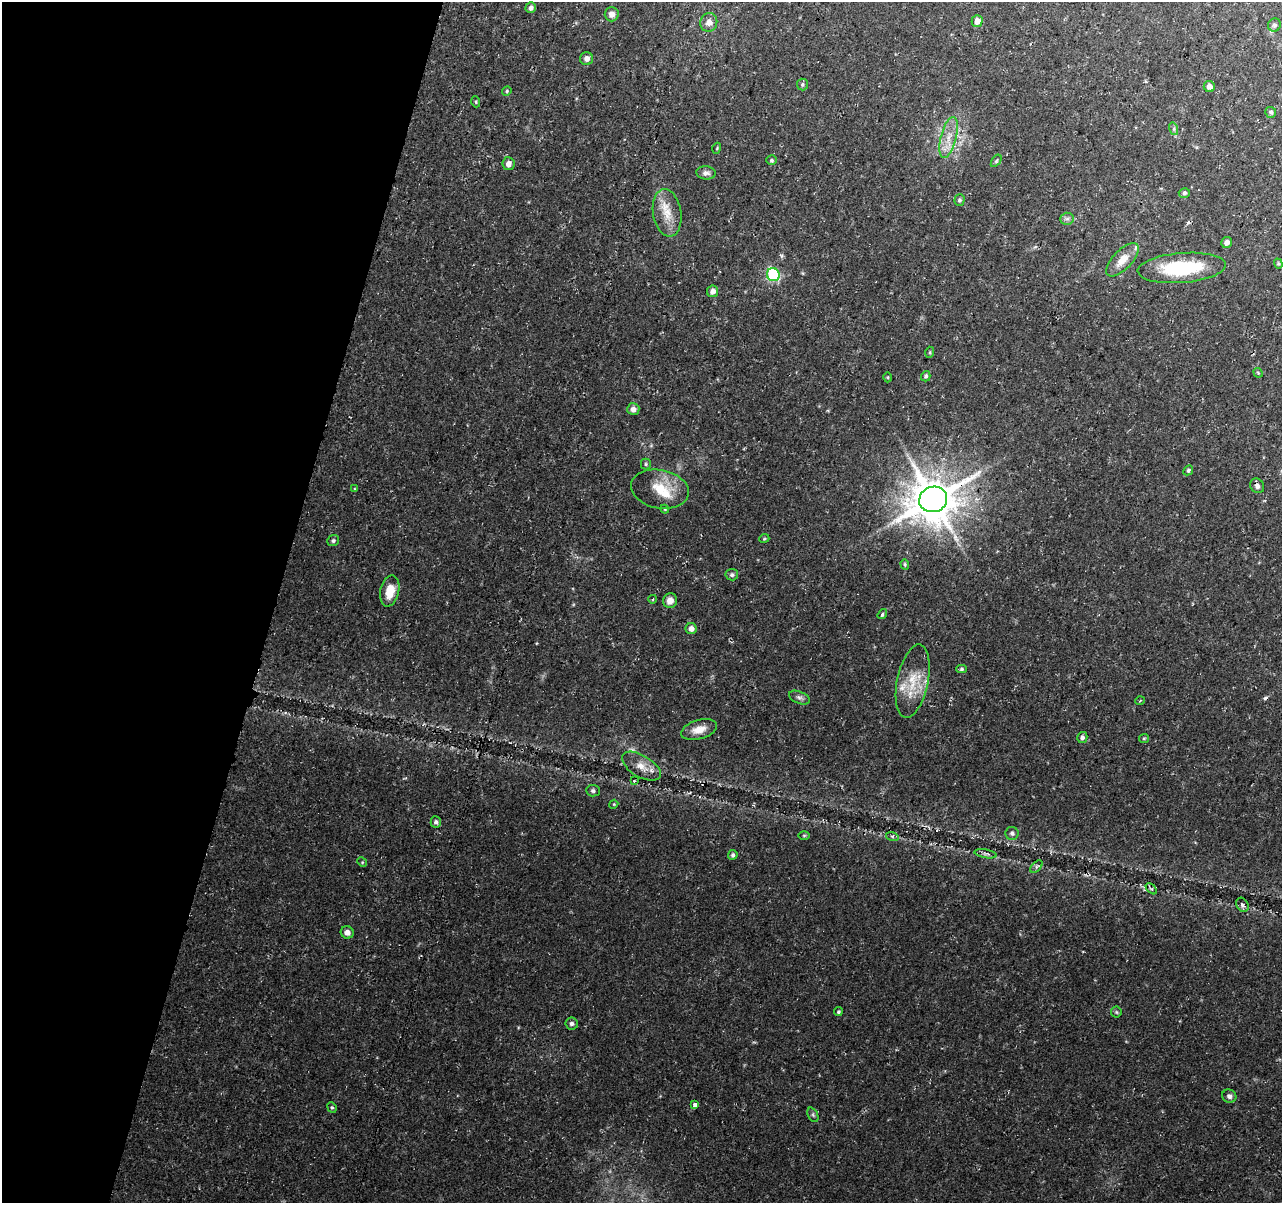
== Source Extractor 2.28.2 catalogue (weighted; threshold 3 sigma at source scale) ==
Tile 9 of 4 x 4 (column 1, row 3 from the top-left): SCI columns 8-1287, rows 1457-2657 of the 5146 x 5375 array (HDU 1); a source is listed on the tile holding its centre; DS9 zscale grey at full resolution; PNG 1284 x 1205 px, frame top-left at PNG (2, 2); each listed source drawn as its Kron ellipse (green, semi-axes under 4 px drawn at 4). Shown black and unused: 21% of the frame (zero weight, under 3 of 4 exposures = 3% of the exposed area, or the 3 px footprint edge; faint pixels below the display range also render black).
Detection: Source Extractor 2.28.2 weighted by HDU 2 'WHT'; one run over the whole footprint, this tile lists its part. Background 0.037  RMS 0.0041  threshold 0.0183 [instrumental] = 3 sigma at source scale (4.5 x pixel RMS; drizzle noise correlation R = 1.50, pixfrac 1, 0.0396/0.0396 arcsec/px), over >= 5 px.
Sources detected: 84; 1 too faint to see at this stretch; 2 cosmic-ray / hot-pixel residue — neither listed nor drawn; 3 inside a brighter listed object's ellipse — not listed separately; the other 78 listed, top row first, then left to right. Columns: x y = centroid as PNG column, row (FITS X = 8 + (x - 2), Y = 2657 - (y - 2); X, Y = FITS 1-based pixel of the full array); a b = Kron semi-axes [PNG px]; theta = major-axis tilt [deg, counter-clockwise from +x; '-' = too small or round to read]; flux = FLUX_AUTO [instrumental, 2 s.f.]
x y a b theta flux
531 8 5 5 - 1.4
612 14 7 7 - 2.5
977 21 6 5 - 3.3
709 22 9 8 - 2.9
1274 25 7 6 - 1.1
587 59 6 6 - 2
802 84 6 5 - 0.71
1209 87 6 5 - 2.1
507 91 5 4 - 0.55
476 102 5 3 - 0.42
1271 112 5 5 - 0.92
1174 129 6 4 -73 0.71
949 137 21 7 75 5.5
717 148 5 3 - 0.38
771 160 5 4 - 0.63
996 161 7 3 55 0.59
508 164 6 6 - 2.4
706 173 10 6 -6 1.5
1184 193 5 5 - 0.82
959 200 5 5 - 0.8
667 213 24 14 -81 7.7
1067 219 6 6 - 1.1
1227 242 5 5 - 1.8
1122 260 21 9 46 5.4
1278 264 5 4 - 0.49
1182 268 44 15 4 28
773 275 7 6 - 46
712 291 6 5 - 2.3
930 352 5 3 - 0.4
1258 373 5 4 - 0.44
926 376 5 5 - 0.83
888 377 5 3 - 0.37
633 409 6 6 - 2.2
646 464 5 5 - 0.57
1188 470 5 4 - 0.7
1257 486 8 6 -52 1.3
355 489 3 3 - 0.45
660 489 29 19 -11 12
933 499 14 12 19 1600
665 509 4 4 - 0.39
764 539 5 3 - 0.4
333 541 6 5 - 0.86
905 564 5 4 - 0.55
732 575 6 5 - 0.79
390 591 16 9 77 7.1
653 599 4 3 - 0.35
670 601 7 7 - 3
882 614 5 3 - 0.7
691 629 5 5 - 2.2
961 669 5 4 - 0.66
913 681 37 15 78 12
799 698 11 6 -22 1.3
1140 701 5 3 - 0.34
699 730 18 9 16 4.7
1082 737 5 5 - 1.1
1144 738 5 4 - 0.45
641 766 21 10 -31 5.2
634 781 4 4 - 0.46
593 791 6 5 - 0.91
614 804 4 3 - 0.37
436 822 6 5 - 1.1
1012 833 6 6 - 0.96
804 835 6 4 0 0.43
892 836 6 4 -18 0.69
986 854 11 3 -10 0.98
733 855 5 4 - 0.91
362 862 5 4 - 0.44
1036 867 7 4 46 0.8
1151 889 7 4 -44 0.52
1242 905 7 5 -59 1.1
347 932 6 6 - 2.4
838 1012 4 4 - 0.57
1116 1012 5 5 - 0.56
572 1024 6 6 - 1.1
1229 1096 7 6 - 1.3
695 1104 4 3 - 3.9
332 1107 5 4 - 0.56
813 1115 7 5 -65 0.74
Overlapping masked pixels (flux is a lower limit): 1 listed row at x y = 933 499